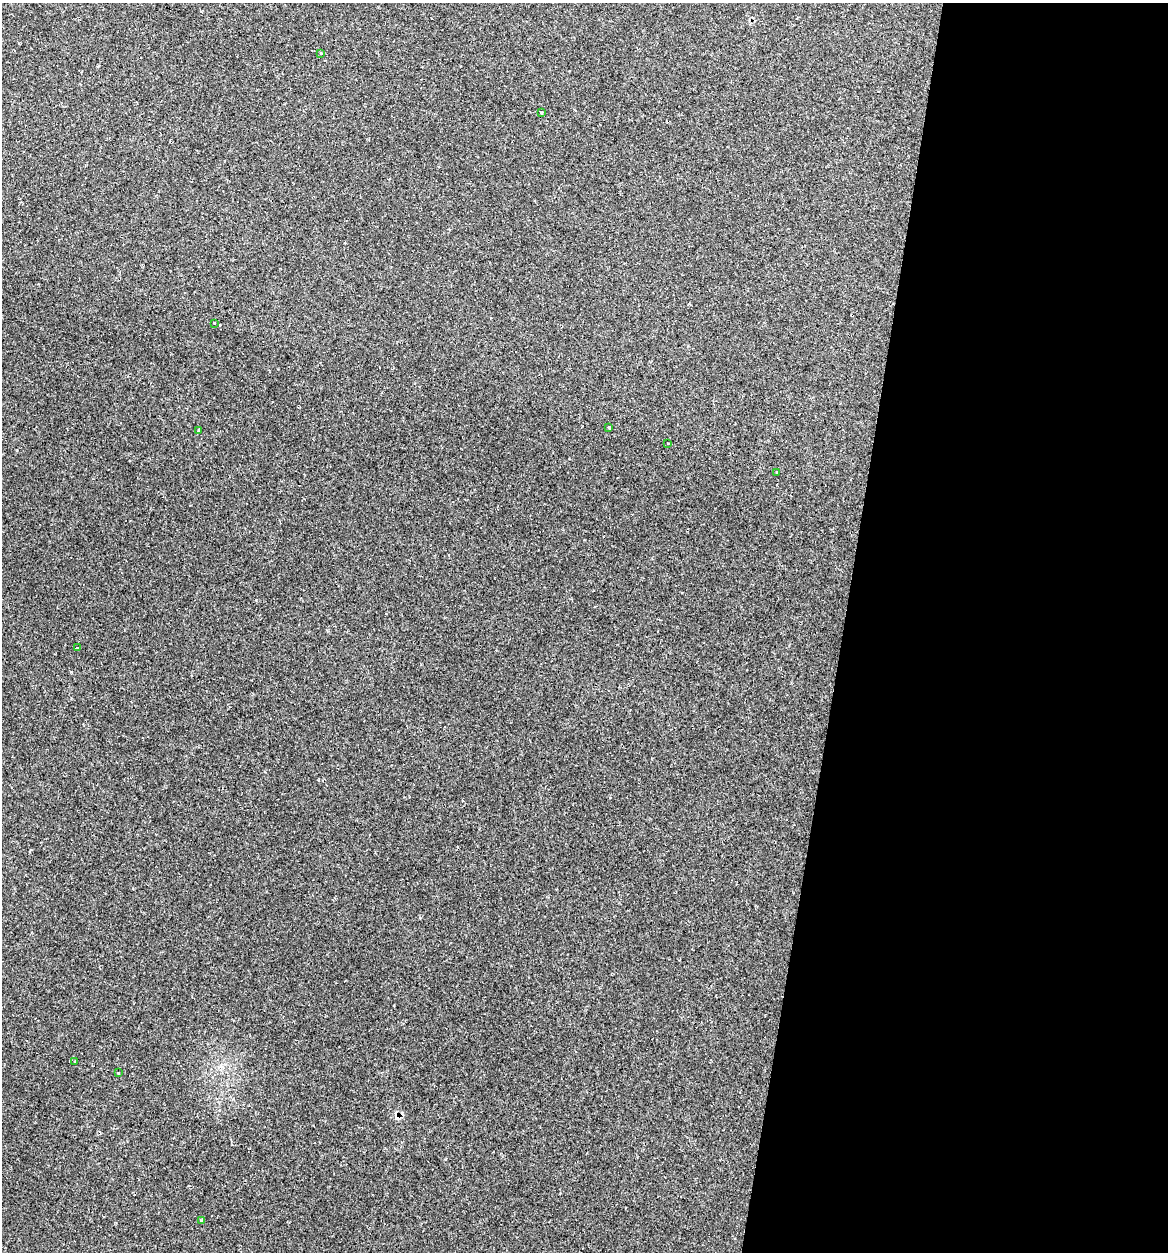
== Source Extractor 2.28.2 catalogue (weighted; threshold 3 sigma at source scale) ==
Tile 12 of 4 x 4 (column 4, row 3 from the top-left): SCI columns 3622-4787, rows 1282-2531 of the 5031 x 5032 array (HDU 1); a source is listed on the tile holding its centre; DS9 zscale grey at full resolution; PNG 1170 x 1254 px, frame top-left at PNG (2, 3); each listed source drawn as its Kron ellipse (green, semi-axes under 4 px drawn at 4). Shown black and unused: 28% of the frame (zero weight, under 2 of 3 exposures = <1% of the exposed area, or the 3 px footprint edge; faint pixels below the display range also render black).
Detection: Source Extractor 2.28.2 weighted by HDU 2 'WHT'; one run over the whole footprint, this tile lists its part. Background 0.0939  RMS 0.006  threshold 0.0269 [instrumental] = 3 sigma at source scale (4.5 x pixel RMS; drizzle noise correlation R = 1.50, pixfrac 1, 0.05/0.05 arcsec/px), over >= 5 px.
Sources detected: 13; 2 cosmic-ray / hot-pixel residue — neither listed nor drawn; the other 11 listed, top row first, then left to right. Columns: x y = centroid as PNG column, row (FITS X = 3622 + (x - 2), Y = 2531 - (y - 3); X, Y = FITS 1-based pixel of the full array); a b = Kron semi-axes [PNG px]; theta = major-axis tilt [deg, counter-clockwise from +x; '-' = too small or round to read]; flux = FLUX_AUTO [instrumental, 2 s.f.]
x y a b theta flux
321 53 3 2 - 0.83
541 112 3 3 - 2
214 323 3 2 - 1.5
609 427 3 3 - 1.5
198 430 3 2 - 1.1
668 443 3 3 - 0.7
776 472 3 3 - 1.4
77 648 3 2 - 0.75
75 1061 3 2 - 0.52
119 1073 3 3 - 1.5
202 1220 4 3 - 1.8
Unlisted compact peaks at least as high as the median listed source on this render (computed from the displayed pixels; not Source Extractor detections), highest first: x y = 71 672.